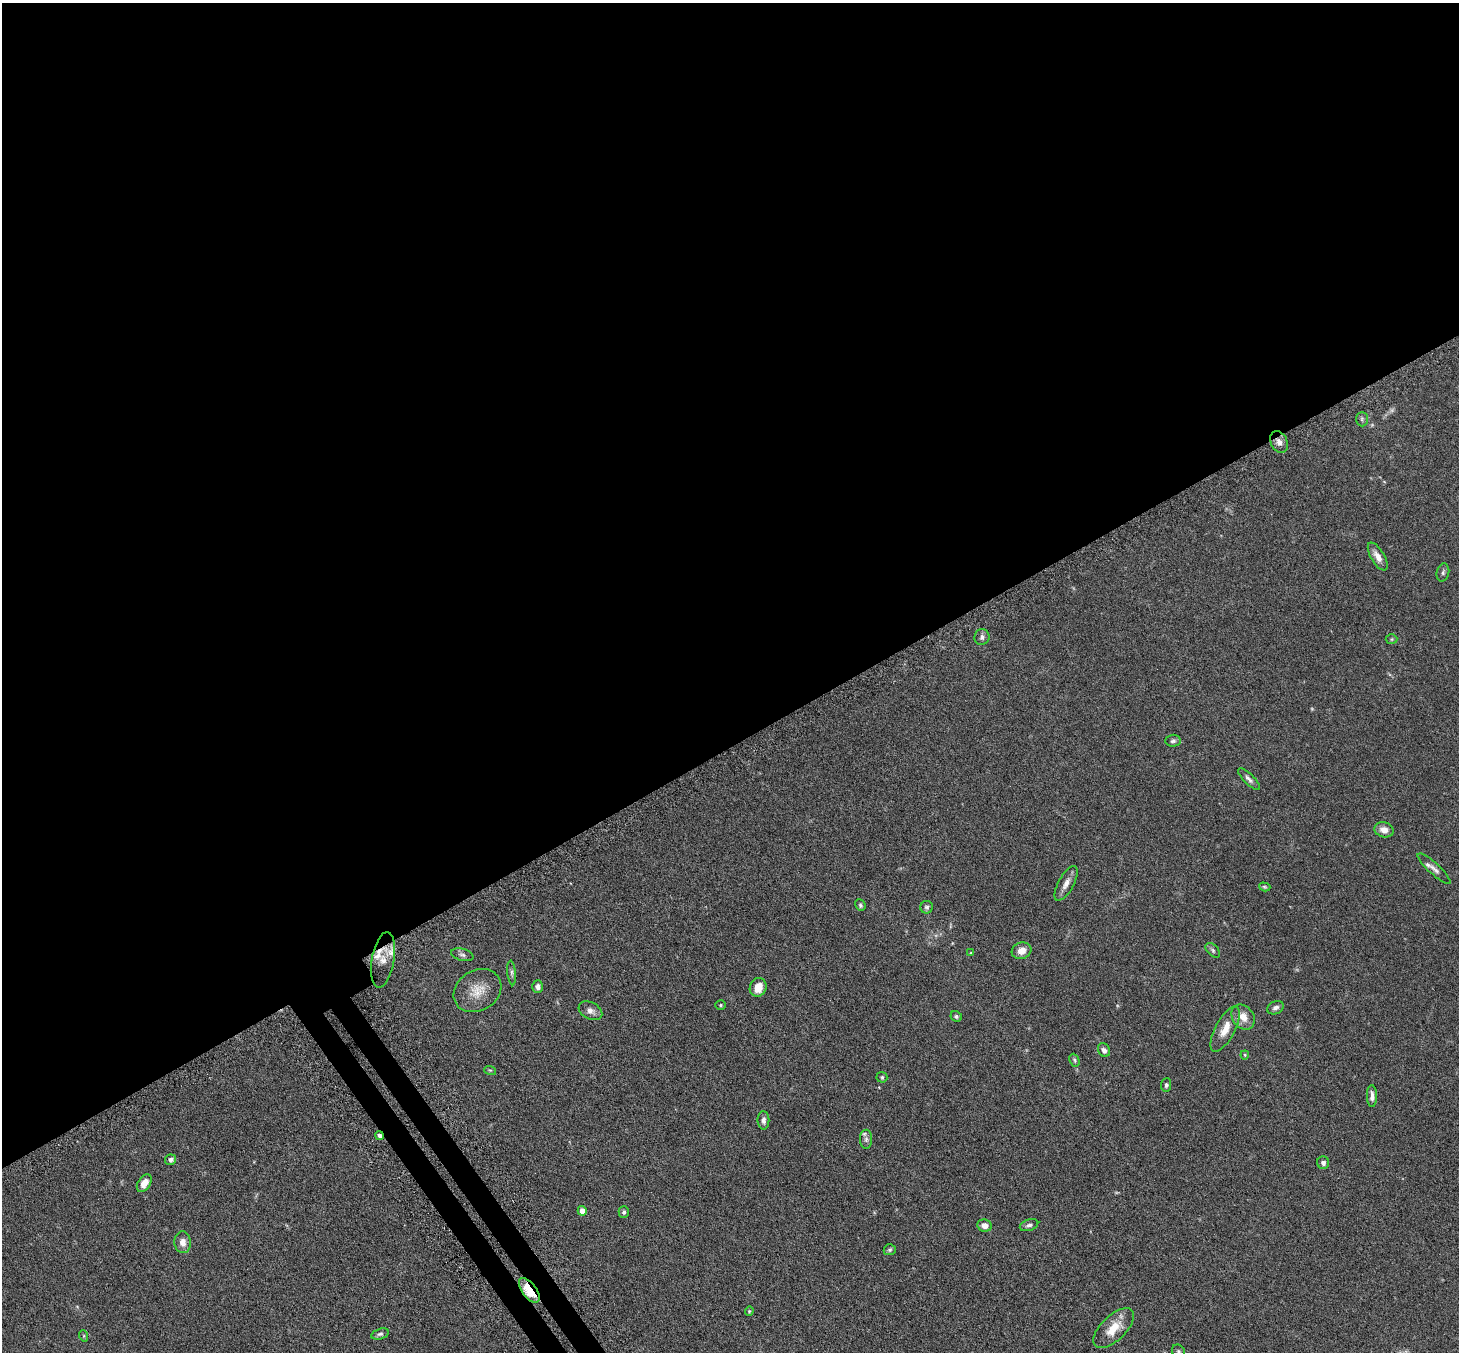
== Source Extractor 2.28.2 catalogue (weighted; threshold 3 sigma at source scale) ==
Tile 2 of 4 x 4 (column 2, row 1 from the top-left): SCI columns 1509-2965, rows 4241-5590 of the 5929 x 5919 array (HDU 1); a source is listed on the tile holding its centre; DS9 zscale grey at full resolution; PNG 1461 x 1354 px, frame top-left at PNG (2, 3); each listed source drawn as its Kron ellipse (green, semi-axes under 4 px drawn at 4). Shown black and unused: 56% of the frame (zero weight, under 3 of 6 exposures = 4% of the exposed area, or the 3 px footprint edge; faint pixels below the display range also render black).
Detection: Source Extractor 2.28.2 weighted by HDU 2 'WHT'; one run over the whole footprint, this tile lists its part. Background 0.12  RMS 0.0045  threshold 0.0185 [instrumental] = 3 sigma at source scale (4.09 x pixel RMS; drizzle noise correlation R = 1.36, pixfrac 0.8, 0.05/0.05 arcsec/px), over >= 5 px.
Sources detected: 60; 2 too faint to see at this stretch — neither listed nor drawn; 4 inside a brighter listed object's ellipse — not listed separately; the other 54 listed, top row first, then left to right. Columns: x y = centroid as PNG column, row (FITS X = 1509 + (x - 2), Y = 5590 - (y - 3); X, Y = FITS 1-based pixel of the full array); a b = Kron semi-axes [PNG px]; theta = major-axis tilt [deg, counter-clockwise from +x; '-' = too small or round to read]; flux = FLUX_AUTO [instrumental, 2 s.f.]
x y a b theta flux
1362 419 7 6 - 0.79
1279 442 11 8 -64 2.3
1378 557 15 7 -59 3.1
1443 572 9 6 76 1
982 637 8 7 - 1.5
1392 639 6 5 - 0.54
1173 741 7 6 - 0.93
1249 779 14 5 -44 1.4
1384 830 10 7 -14 2.9
1434 869 22 5 -43 2.3
1066 883 19 7 61 2.9
1265 887 6 4 -17 0.54
860 905 6 5 - 0.69
927 907 6 6 - 0.84
1213 950 9 5 -46 0.88
1022 951 10 8 19 3.3
971 953 4 4 - 0.35
462 955 11 6 -15 1.2
383 960 28 11 80 4.5
512 973 12 4 -84 0.92
538 987 6 5 - 1.9
758 987 9 8 - 4.6
477 991 25 20 32 7.6
721 1005 5 4 - 0.56
1275 1008 9 6 24 1.2
590 1011 12 8 -29 2.1
956 1016 6 5 - 0.77
1243 1017 14 10 -54 4.2
1225 1029 25 9 62 5.8
1104 1050 7 5 -62 1.7
1245 1055 4 4 - 0.41
1074 1060 7 5 -64 0.71
490 1070 6 3 -17 0.43
882 1077 5 5 - 0.68
1166 1085 7 5 84 0.83
1372 1096 11 5 -89 1.8
763 1120 9 6 -89 1.6
379 1136 4 3 - 1.3
866 1139 9 6 90 1.2
171 1160 5 5 - 1.1
1323 1163 6 6 - 1.4
144 1183 10 6 57 3.9
582 1211 5 4 - 2.9
624 1212 6 5 - 0.82
1029 1225 9 5 19 1.2
985 1226 7 6 - 2.4
183 1242 11 8 -85 2.9
890 1250 6 5 - 0.69
529 1290 14 7 -53 19
749 1311 5 3 - 0.44
1114 1328 25 12 45 8
380 1334 9 5 15 1.1
84 1336 6 3 -72 0.42
1179 1352 7 6 - 0.87
Overlapping masked pixels (flux is a lower limit): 4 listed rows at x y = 1279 442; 383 960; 379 1136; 529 1290
Isophote crosses this tile's border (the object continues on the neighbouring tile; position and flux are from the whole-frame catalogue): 1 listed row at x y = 1179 1352